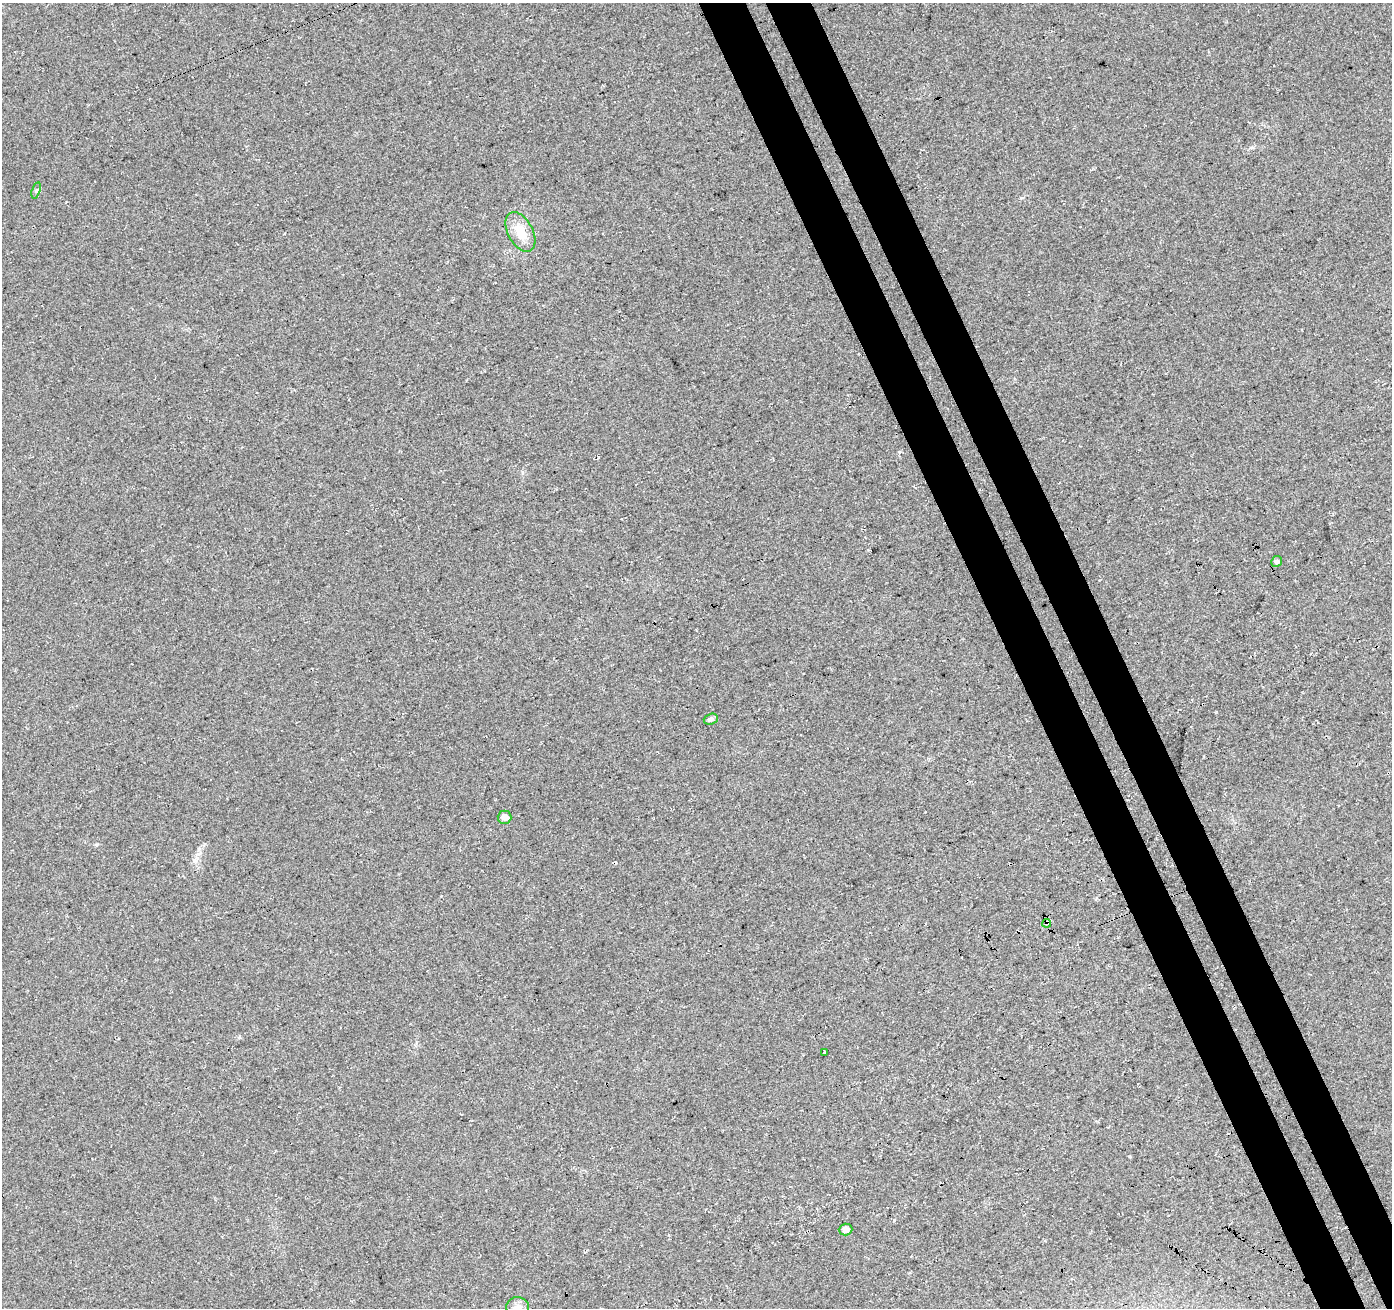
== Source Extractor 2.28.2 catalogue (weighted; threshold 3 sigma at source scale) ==
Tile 6 of 4 x 4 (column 2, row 2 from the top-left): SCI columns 1449-2838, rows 2773-4078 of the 5669 x 5493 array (HDU 1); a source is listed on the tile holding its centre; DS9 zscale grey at full resolution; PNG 1394 x 1310 px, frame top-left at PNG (2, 3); each listed source drawn as its Kron ellipse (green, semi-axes under 4 px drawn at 4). Shown black and unused: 7% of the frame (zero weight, under 3 of 4 exposures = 5% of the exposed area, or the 3 px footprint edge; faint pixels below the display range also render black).
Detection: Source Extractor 2.28.2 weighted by HDU 2 'WHT'; one run over the whole footprint, this tile lists its part. Background 0.0459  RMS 0.0082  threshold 0.037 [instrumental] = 3 sigma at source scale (4.5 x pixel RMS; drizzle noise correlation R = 1.50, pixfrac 1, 0.0396/0.0396 arcsec/px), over >= 5 px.
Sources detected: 9; all 9 listed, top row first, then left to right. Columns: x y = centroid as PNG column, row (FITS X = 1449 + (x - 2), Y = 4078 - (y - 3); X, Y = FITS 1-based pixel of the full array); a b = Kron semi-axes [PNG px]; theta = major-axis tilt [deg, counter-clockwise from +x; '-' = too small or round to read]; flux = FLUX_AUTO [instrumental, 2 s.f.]
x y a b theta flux
36 190 8 3 72 1.2
520 232 21 12 -61 16
1277 561 6 5 - 1.7
711 719 7 5 20 2.6
504 817 7 6 - 4.6
1047 923 4 3 - 7.5
825 1052 3 3 - 5.7
845 1229 7 6 - 3.9
518 1308 11 11 - 6.7
Overlapping masked pixels (flux is a lower limit): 1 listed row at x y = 1047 923
Isophote crosses this tile's border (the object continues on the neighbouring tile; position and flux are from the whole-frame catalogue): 1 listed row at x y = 518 1308